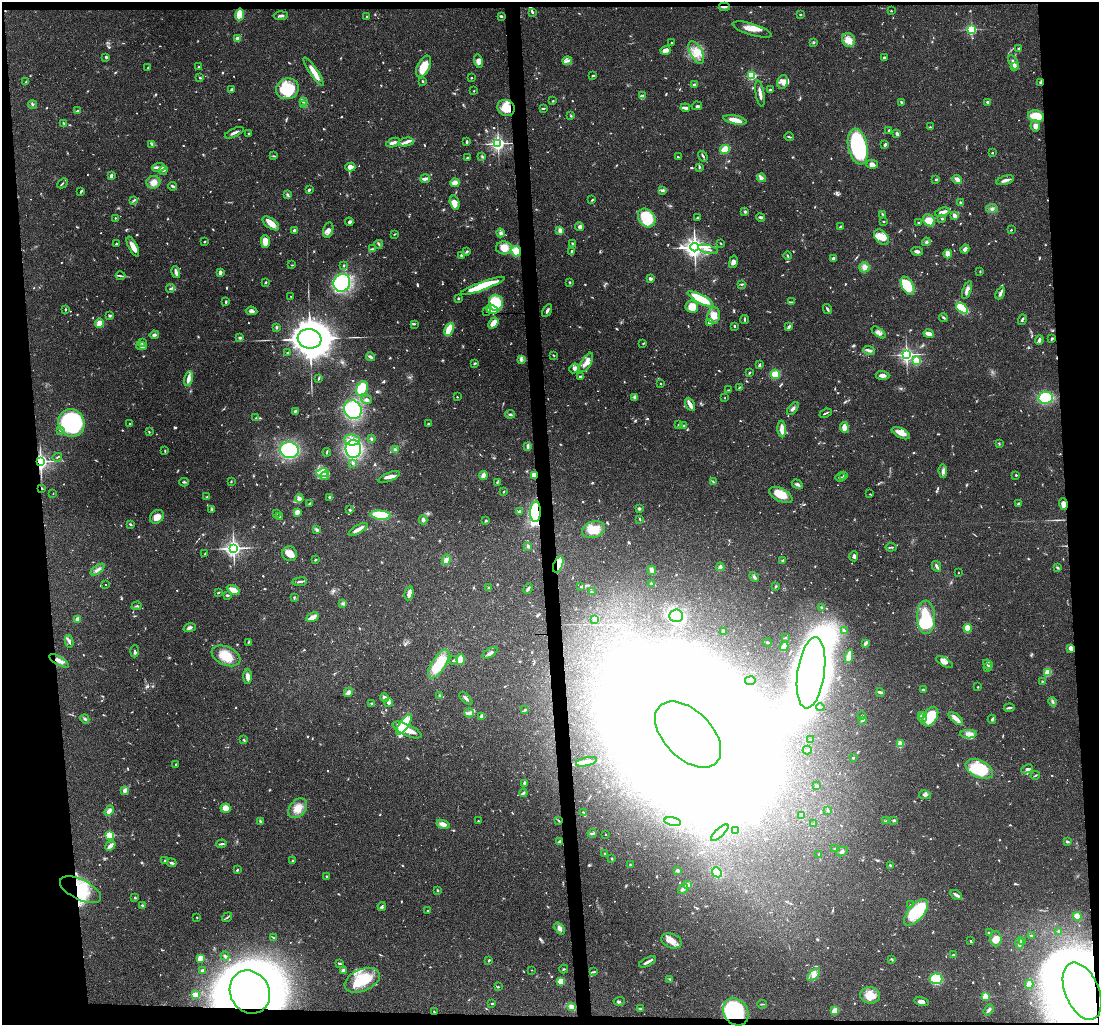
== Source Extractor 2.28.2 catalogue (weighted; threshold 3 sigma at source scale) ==
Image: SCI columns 1-4388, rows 148-4237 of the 4388 x 4360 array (HDU 1 of 3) = the unmasked area's bounding box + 8 px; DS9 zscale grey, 4 x 4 block average (1 PNG px = mean of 4 x 4 image px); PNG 1101 x 1027 px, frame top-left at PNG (2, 2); each listed source drawn as its Kron ellipse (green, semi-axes under 4 px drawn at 4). Shown black and unused: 10% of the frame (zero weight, under 3 of 4 exposures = <1% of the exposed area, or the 3 px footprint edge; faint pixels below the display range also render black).
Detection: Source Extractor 2.28.2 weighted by HDU 2 'WHT'. Background 0.0563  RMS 0.0035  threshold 0.016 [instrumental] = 3 sigma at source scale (4.5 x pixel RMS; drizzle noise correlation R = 1.50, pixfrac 1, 0.05/0.05 arcsec/px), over >= 5 px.
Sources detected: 1181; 28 too faint to see at this stretch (4 x 4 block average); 65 inside a brighter object's white glare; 6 cosmic-ray / hot-pixel residue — neither listed nor drawn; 23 coinciding with a brighter row at this scale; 69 inside a brighter listed object's ellipse — not listed separately; of the other 990, all 500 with FLUX_AUTO >= 1.73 (the completeness limit of this list) listed and drawn (490 fainter detections not listed), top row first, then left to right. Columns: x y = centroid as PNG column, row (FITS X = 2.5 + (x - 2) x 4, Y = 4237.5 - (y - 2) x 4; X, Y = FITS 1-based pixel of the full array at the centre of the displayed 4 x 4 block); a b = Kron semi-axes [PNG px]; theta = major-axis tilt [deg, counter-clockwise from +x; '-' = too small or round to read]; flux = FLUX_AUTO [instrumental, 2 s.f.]
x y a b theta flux
724 7 5 2 - 4.8
891 11 2 2 - 1.8
533 13 4 2 - 2.5
240 14 6 3 81 70
800 14 2 2 - 2.6
281 16 7 2 4 6.6
501 16 3 2 - 3
367 17 3 2 - 2.5
752 29 20 6 -17 26
971 29 2 2 - 290
238 38 3 3 - 8.1
849 40 7 6 - 17
671 42 2 2 - 2.4
813 42 3 3 - 2.3
1019 48 3 2 - 2.2
665 50 5 3 - 14
696 53 12 6 -62 27
106 57 4 2 - 2.6
884 57 2 2 - 15
479 61 7 4 -76 11
567 61 5 2 - 5.1
1013 62 8 3 -65 9.8
1014 66 2 2 - 42
199 67 2 2 - 3.7
424 67 12 6 64 43
148 68 2 2 - 1.7
314 71 17 3 -56 25
752 75 2 2 - 190
593 76 3 2 - 2.8
200 78 3 2 - 2.5
471 78 2 2 - 1.9
423 81 2 2 - 2.8
26 82 4 2 - 1.7
783 82 7 5 78 13
1041 82 4 2 - 2.1
694 85 3 2 - 7
287 89 11 10 - 83
231 90 3 2 - 3.7
770 90 3 2 - 4.8
474 91 2 2 - 1.7
760 94 13 2 -81 14
642 95 4 2 - 2.5
304 101 3 2 - 2
553 101 2 2 - 2.2
901 102 3 2 - 2.9
988 102 3 2 - 5.1
304 104 3 2 - 3.1
33 105 4 3 - 2.8
697 106 5 3 - 4.1
506 108 9 8 - 39
543 108 4 2 - 2
685 108 4 2 - 12
78 111 3 2 - 3.8
571 116 3 2 - 2
1036 116 8 5 -14 60
735 120 12 3 -12 24
64 123 3 2 - 2.6
1035 126 6 4 -78 14
930 127 4 2 - 1.9
889 130 2 2 - 4.9
234 133 10 2 25 8.3
248 133 2 2 - 4.6
897 134 3 2 - 9.6
789 137 4 2 - 2.9
406 142 7 3 12 9
467 142 3 2 - 3.5
393 143 7 2 22 10
151 144 4 2 - 3.4
498 144 3 3 - 540
885 145 4 2 - 3.7
858 146 18 9 -78 260
725 149 5 3 - 58
992 153 2 2 - 5.4
274 156 4 2 - 1.9
703 156 5 2 - 3.7
482 157 3 2 - 2.9
678 157 3 2 - 2
467 158 2 2 - 2.3
872 164 6 4 -14 9.7
159 167 7 2 7 6.3
350 167 5 4 - 12
699 167 3 2 - 2.5
163 170 5 2 - 3.9
111 175 3 2 - 7.8
762 178 4 4 - 6.3
425 179 5 2 - 9.7
936 179 2 2 - 5.5
957 179 5 3 - 13
1005 180 9 2 17 10
153 182 7 6 - 13
62 183 6 2 44 2.5
455 183 4 4 - 12
173 186 4 2 - 3.7
309 190 3 2 - 4.2
662 190 4 2 - 2.9
81 191 4 2 - 3.3
287 195 4 3 - 3.6
134 200 3 2 - 2.5
592 200 3 2 - 2.6
960 202 2 2 - 1.9
455 203 7 4 -75 17
992 208 6 3 10 5.1
745 212 2 2 - 4.4
942 212 7 3 17 12
883 214 2 2 - 1.8
955 216 4 2 - 14
761 217 4 3 - 3.8
115 218 2 2 - 2.2
647 218 10 8 -53 100
697 218 3 2 - 2.3
942 219 2 2 - 3.4
929 220 6 5 - 40
349 222 4 3 - 4.1
883 222 3 2 - 1.8
271 223 9 5 -37 23
919 223 3 2 - 2.4
580 227 4 3 - 7.7
840 227 3 2 - 3
294 230 4 3 - 4.6
328 230 8 5 76 9.4
560 230 4 3 - 9.1
1011 230 2 2 - 2.1
501 233 4 3 - 5.3
394 234 3 2 - 2
881 237 9 6 -48 27
265 241 6 4 -89 20
204 242 2 2 - 2
926 242 4 3 - 3.8
721 243 2 2 - 2.1
116 244 3 2 - 2.5
379 244 4 2 - 3
573 244 4 2 - 3.5
133 247 11 3 -64 23
695 247 4 3 - 1200
504 248 8 6 -3 24
373 249 4 3 - 3
708 249 10 2 -14 7.8
965 249 4 3 - 8.5
467 251 2 2 - 4.5
516 251 5 5 - 27
572 251 3 2 - 2.9
917 251 6 3 -7 6.3
948 254 4 3 - 21
462 255 4 2 - 6.4
787 256 4 2 - 2.9
834 258 3 2 - 6.4
733 262 6 3 78 8
292 265 2 2 - 2.1
344 265 3 2 - 2
864 267 5 5 - 9.3
980 271 3 2 - 1.8
176 272 6 3 -75 5.9
220 272 4 3 - 9.6
121 276 5 2 - 3.1
650 279 4 3 - 4.2
265 282 2 2 - 3.2
570 282 3 2 - 2
342 283 9 8 - 200
741 284 2 2 - 2
482 286 23 4 20 89
908 286 10 5 -61 59
171 288 5 2 - 4.3
967 290 9 3 70 12
1000 293 6 3 60 5.9
291 296 2 2 - 2.5
458 298 2 2 - 3.5
701 299 15 4 -27 88
226 302 4 2 - 2.8
791 302 4 2 - 1.9
496 303 8 7 - 69
692 307 6 6 - 29
962 308 7 4 -37 88
65 309 3 2 - 2.3
492 309 6 3 -19 31
827 309 5 2 - 4.6
252 311 6 4 -6 7.1
487 311 3 2 - 1.8
547 311 7 2 60 5.4
714 315 8 6 83 25
109 316 3 3 - 2.6
943 318 4 2 - 2.9
745 319 4 2 - 2.5
1022 320 5 2 - 2.9
99 323 5 3 - 14
493 323 6 3 52 21
709 323 2 2 - 12
414 324 4 2 - 2.3
734 326 2 2 - 5.8
277 327 3 2 - 2.2
789 327 4 2 - 5.4
449 329 7 3 66 60
879 332 8 4 -37 10
929 334 5 3 - 14
154 335 4 3 - 5.5
240 338 3 3 - 3.3
1052 338 3 2 - 3.4
310 339 12 9 -8 5800
1039 340 5 3 - 5.4
142 343 2 2 - 2.7
643 343 3 2 - 1.7
141 346 5 3 - 7.8
869 350 6 3 -21 6.6
287 352 2 2 - 1.9
906 354 3 3 - 570
553 355 3 2 - 1.7
370 357 4 2 - 4.5
521 359 4 3 - 4.7
917 361 2 2 - 160
586 362 11 5 60 16
474 363 2 2 - 2
759 365 3 2 - 4.4
574 368 5 4 - 7.4
749 373 3 2 - 2.4
775 374 5 4 - 30
883 375 7 3 -4 9.2
580 377 4 2 - 4
188 378 8 3 79 14
319 378 3 2 - 2.2
660 383 2 2 - 2
739 387 2 2 - 2
362 388 7 5 63 44
728 390 4 2 - 2.5
457 397 2 2 - 3
635 397 3 3 - 9.7
725 398 2 2 - 1.8
1046 398 7 6 - 110
367 400 5 4 - 6.1
690 404 7 3 -63 15
353 409 10 8 -61 150
793 409 7 3 51 6.4
295 411 3 3 - 3.1
826 413 6 2 22 3.2
510 414 5 3 - 4
256 418 3 2 - 2.1
71 423 14 13 - 180
130 424 2 2 - 7.8
429 424 3 2 - 4.5
679 424 3 2 - 1.9
684 426 2 2 - 3.4
844 427 5 3 - 29
782 429 8 3 -87 21
60 430 3 2 - 1.9
149 432 2 2 - 1.9
901 433 10 5 -26 18
371 439 4 2 - 3
352 440 7 5 -8 16
999 444 3 2 - 1.8
528 446 4 2 - 6.6
353 449 9 7 88 240
289 450 9 8 - 190
395 450 4 3 - 4.8
165 451 3 2 - 2.3
327 452 4 2 - 1.8
57 457 5 2 - 2.3
40 461 3 3 - 720
353 463 3 2 - 3.2
943 471 7 3 -85 8.2
322 473 6 3 8 8.4
483 475 4 3 - 13
534 475 4 2 - 19
844 475 3 2 - 3.6
1016 475 2 2 - 2.3
325 476 4 4 - 6.5
389 477 11 4 22 11
841 477 5 2 - 3.2
231 481 3 2 - 1.7
184 482 5 2 - 2.7
497 482 4 2 - 2.2
713 482 4 2 - 2.4
797 484 6 3 -31 5.7
41 488 2 2 - 1.9
504 491 3 2 - 1.9
53 494 2 2 - 2.2
870 494 2 2 - 1.9
781 495 12 6 -27 39
207 497 3 2 - 2.9
330 497 3 2 - 3.1
299 498 4 4 - 8.5
310 503 3 2 - 2.3
1018 504 3 2 - 3
1063 504 6 4 -74 13
212 509 3 2 - 2.1
639 509 3 3 - 4.4
350 510 2 2 - 3.6
519 511 3 3 - 3.4
297 512 4 3 - 11
536 512 10 5 88 110
276 514 4 2 - 2.3
380 515 10 4 -4 100
157 517 7 6 - 14
280 517 2 2 - 2.3
640 519 4 2 - 1.9
423 520 4 3 - 7.4
486 520 2 2 - 11
130 524 3 2 - 2.6
317 529 4 2 - 3.4
358 529 11 3 29 16
594 530 12 8 17 36
528 546 4 2 - 2.6
891 547 5 2 - 3.1
233 548 3 3 - 750
205 553 2 2 - 1.9
290 554 7 7 - 20
854 556 5 2 - 4.7
315 560 3 2 - 2.6
446 560 5 4 - 7.6
783 560 3 2 - 2.4
558 564 8 4 67 67
936 566 5 2 - 6
720 567 4 3 - 6.5
1057 568 4 2 - 2.3
97 570 8 3 36 7.4
652 570 5 2 - 15
958 573 2 2 - 1.8
754 577 5 2 - 4.6
300 582 7 2 7 5.7
651 583 2 2 - 2.9
105 585 2 2 - 3.2
776 586 3 2 - 2
581 587 3 2 - 1.9
488 588 3 2 - 2.5
528 589 5 2 - 3.8
233 590 7 4 -30 24
592 592 2 2 - 1.9
218 593 2 2 - 3.1
409 593 7 2 77 18
227 595 3 2 - 4.2
294 597 3 2 - 1.8
343 604 3 2 - 2.1
137 606 5 2 - 2.7
821 607 2 2 - 2.3
676 616 7 6 - 200
313 617 6 3 26 21
926 617 16 9 -88 120
77 619 3 2 - 9.5
595 620 2 2 - 10
190 628 6 3 17 6.9
968 628 4 3 - 43
723 631 4 2 - 2.1
844 631 3 2 - 2.4
785 638 2 2 - 1.8
69 641 6 3 -80 5.9
248 642 3 2 - 2
767 642 4 2 - 3.1
865 643 3 2 - 10
784 646 4 3 - 26
1071 648 4 3 - 12
135 651 6 2 87 4.1
490 653 8 3 33 6.8
226 656 15 9 -23 46
849 656 6 2 81 38
454 660 4 2 - 3.9
460 660 5 4 - 30
59 661 11 3 -29 12
944 662 9 4 -30 11
439 664 16 7 58 69
988 664 5 3 - 5.6
988 668 4 2 - 3.4
1047 672 2 2 - 48
811 673 36 13 82 4900
248 676 7 3 -90 11
750 681 5 2 - 4.9
1042 681 2 2 - 1.9
978 687 2 2 - 1.9
923 689 3 2 - 3.4
349 692 5 4 - 8.4
880 692 4 2 - 6.1
439 695 3 2 - 2.3
384 698 4 3 - 8.4
466 698 8 2 -44 6.5
388 702 4 3 - 7.3
1052 702 5 3 - 4.2
371 703 2 2 - 3.7
820 707 4 2 - 2.2
1009 708 5 2 - 5.2
525 710 3 2 - 2.3
469 713 5 4 - 7.6
482 716 3 2 - 10
862 716 2 2 - 3.4
921 716 3 2 - 3.3
923 717 5 2 - 3.6
930 717 10 6 59 82
956 718 9 4 -40 11
85 719 5 3 - 4.6
992 719 4 2 - 2.7
862 720 4 2 - 2.6
404 725 12 4 54 56
407 730 16 5 -24 38
688 734 40 24 -45 13000
969 734 8 4 1 12
810 739 2 2 - 2.2
244 740 4 2 - 2.8
900 744 2 2 - 110
807 750 4 2 - 3.1
853 758 2 2 - 1.9
586 762 11 4 13 12
176 764 2 2 - 1.8
979 769 14 8 -26 110
1027 769 6 3 24 4.7
1035 775 5 2 - 2.6
525 783 4 3 - 5.8
817 786 3 2 - 2.8
124 790 3 2 - 12
523 793 4 2 - 5.1
925 795 6 3 -13 6.2
226 808 5 4 - 22
298 808 11 8 50 22
109 811 6 4 47 8.7
828 811 3 2 - 2.1
583 812 3 2 - 1.9
802 815 4 2 - 12
894 820 3 2 - 4.3
260 821 4 2 - 3.7
478 821 2 2 - 3.4
559 821 4 2 - 2
886 821 2 2 - 1.8
673 822 8 2 -12 87
813 823 2 2 - 2.9
443 824 7 3 -15 13
735 830 3 3 - 12
592 833 4 2 - 3.9
720 833 11 3 43 14
605 834 2 2 - 1.8
110 835 2 2 - 190
559 841 3 3 - 3.9
1067 842 3 2 - 4.1
221 844 5 2 - 3.7
110 846 6 2 40 14
834 849 2 2 - 2.9
842 851 6 3 28 5.1
605 854 2 2 - 3.3
819 855 3 2 - 3.9
612 859 2 2 - 2.3
164 861 3 2 - 1.8
293 861 2 2 - 4
171 863 5 2 - 6.7
630 865 2 2 - 1.8
890 865 3 2 - 2.4
237 870 2 2 - 3.2
677 870 3 3 - 4
717 872 5 4 - 41
326 876 2 2 - 2.1
688 885 4 2 - 7.9
683 889 5 3 - 6.1
81 890 22 10 -26 63
438 890 2 2 - 2.4
956 895 6 2 -31 8
135 898 2 2 - 2
911 904 2 2 - 3
142 906 4 2 - 2.4
382 906 4 3 - 4.8
427 911 2 2 - 1.9
916 912 16 8 50 150
1077 916 4 4 - 14
197 917 2 2 - 1.9
227 917 5 2 - 3.2
560 928 7 3 -54 9.6
1059 931 3 3 - 4.5
989 932 3 2 - 2.5
1031 935 3 2 - 2.1
273 937 3 2 - 2
996 939 7 5 -86 20
672 941 11 7 -20 20
971 941 2 2 - 2.2
1023 941 3 2 - 2.4
1020 943 6 2 88 13
953 955 3 2 - 4
225 956 4 2 - 2.9
200 958 4 3 - 21
892 959 3 2 - 1.8
489 960 2 2 - 2.6
648 962 9 2 26 7.9
339 963 3 2 - 2.5
564 969 4 2 - 1.9
202 970 3 2 - 3.7
343 970 3 3 - 7.1
532 970 2 2 - 1.9
594 972 2 2 - 2.5
814 975 8 3 45 11
670 979 3 2 - 2.2
936 979 6 5 - 140
362 980 18 11 23 78
561 981 4 4 - 22
1029 984 4 3 - 13
498 987 2 2 - 3.3
1082 991 30 17 -67 6500
250 992 22 19 -61 2400
195 995 4 3 - 29
870 995 10 8 -8 26
985 997 2 2 - 120
619 1001 5 2 - 3
921 1002 7 4 -12 8.9
492 1003 2 2 - 2.4
762 1004 5 2 - 2.3
572 1007 4 3 - 20
640 1008 3 2 - 2.2
989 1010 6 2 54 6.2
835 1011 4 3 - 25
434 1012 2 2 - 2
736 1012 14 12 -52 230
Overlapping masked pixels (flux is a lower limit): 13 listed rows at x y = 724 7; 240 14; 1041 82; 506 108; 40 461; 534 475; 41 488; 1063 504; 536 512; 558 564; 1082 991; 250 992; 736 1012
Diffuse or blended objects may show on this block-average render without a row.